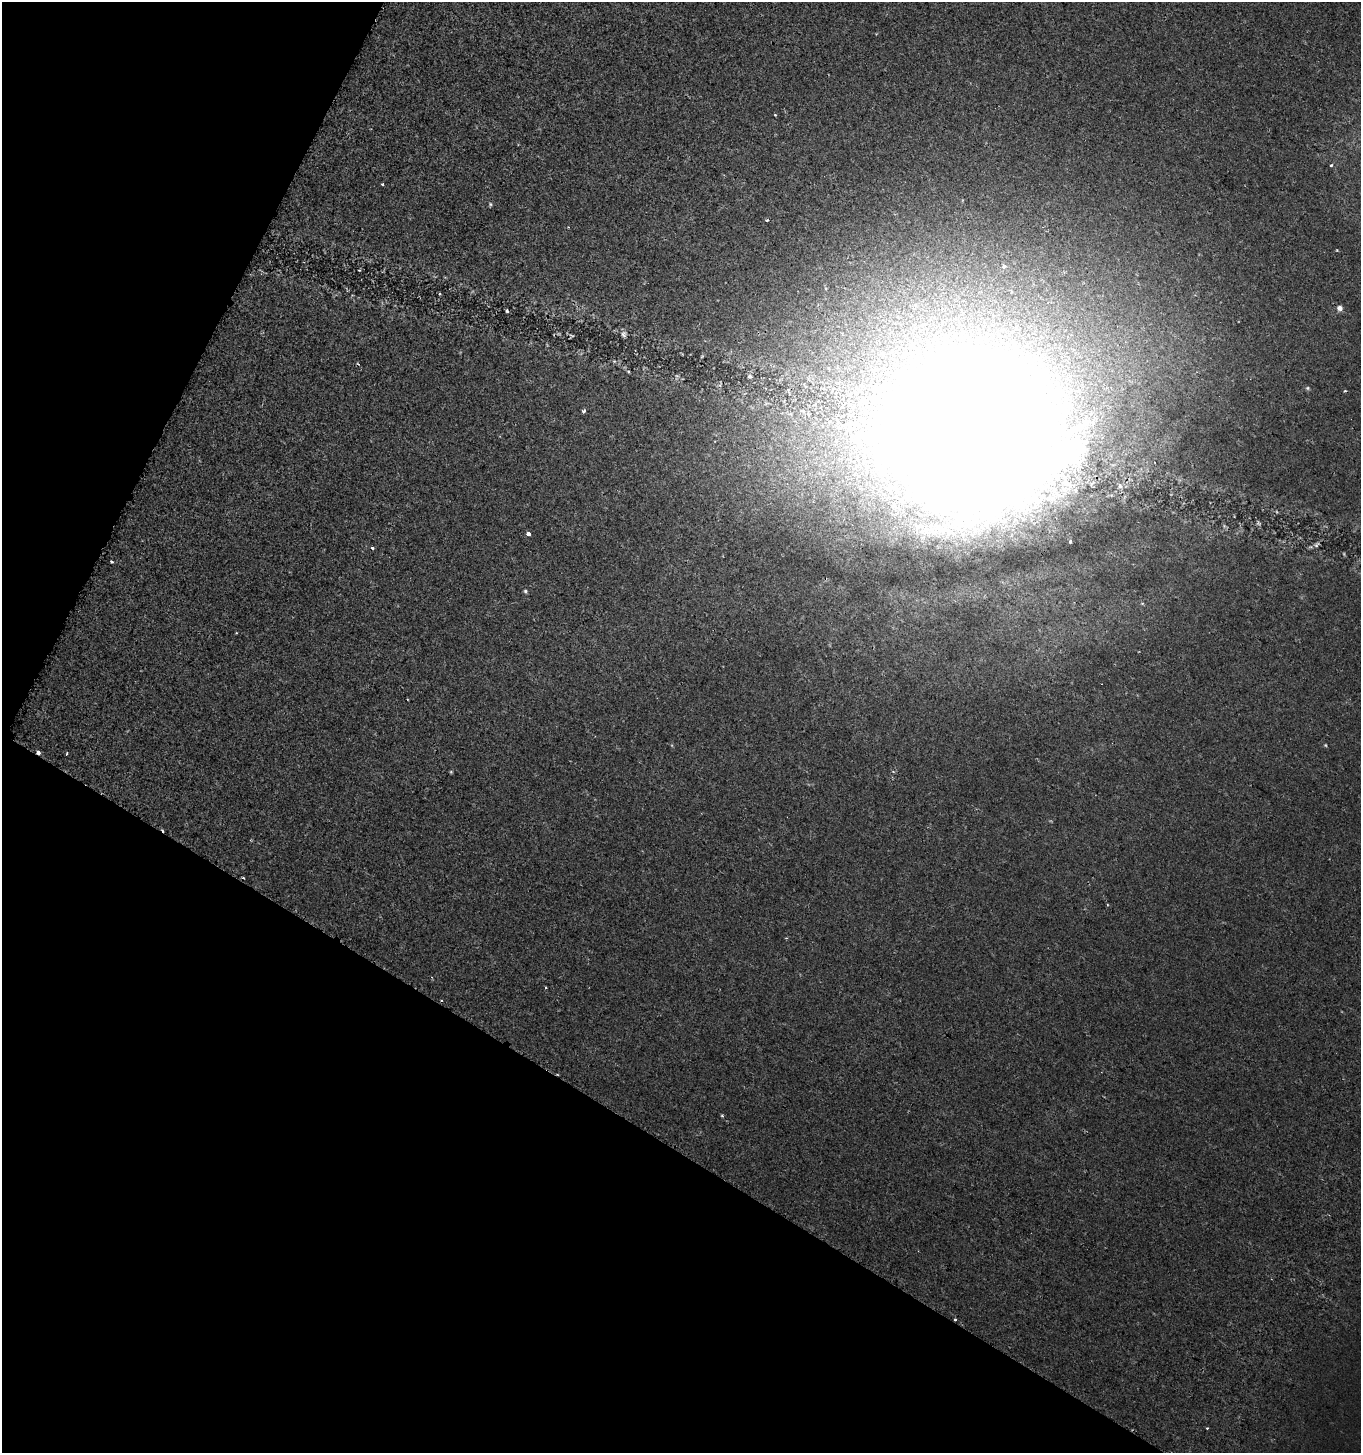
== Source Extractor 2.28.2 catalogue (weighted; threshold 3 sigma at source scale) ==
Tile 9 of 4 x 4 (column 1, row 3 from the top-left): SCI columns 268-1626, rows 1457-2907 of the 5908 x 5820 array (HDU 1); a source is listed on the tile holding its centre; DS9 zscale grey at full resolution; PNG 1363 x 1455 px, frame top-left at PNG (2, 2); no overlay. Shown black and unused: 28% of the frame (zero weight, under 2 of 3 exposures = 1% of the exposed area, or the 3 px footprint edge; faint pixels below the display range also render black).
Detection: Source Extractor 2.28.2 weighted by HDU 2 'WHT'; one run over the whole footprint, this tile lists its part. Background -2.56e-04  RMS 0.0025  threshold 0.0113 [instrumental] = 3 sigma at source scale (4.5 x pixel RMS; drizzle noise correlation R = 1.50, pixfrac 1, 0.0396/0.0396 arcsec/px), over >= 5 px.
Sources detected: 28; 1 inside a brighter object's white glare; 4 cosmic-ray / hot-pixel residue — not listed; the other 23 listed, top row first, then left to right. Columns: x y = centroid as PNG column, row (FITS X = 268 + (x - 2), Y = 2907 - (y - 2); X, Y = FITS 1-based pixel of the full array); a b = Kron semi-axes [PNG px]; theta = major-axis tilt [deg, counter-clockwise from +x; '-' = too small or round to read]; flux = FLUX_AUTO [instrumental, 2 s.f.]
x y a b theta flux
1331 165 3 3 - 0.43
382 184 3 3 - 0.51
490 204 5 5 - 0.32
767 220 4 2 - 0.25
1003 267 6 5 - 0.52
1340 308 6 5 - 1.2
507 311 4 3 - 0.32
624 335 7 5 -37 0.57
1308 388 5 5 - 0.35
584 411 5 4 - 0.45
975 443 76 70 -70 1800
1120 486 6 6 - 0.63
528 534 3 3 - 2.1
1070 541 3 3 - 0.74
1316 545 8 5 48 0.58
112 562 3 3 - 0.48
525 591 5 4 - 0.37
1325 745 4 4 - 0.23
38 752 4 3 - 1.7
66 754 4 3 - 0.42
546 987 3 3 - 0.37
722 1116 5 3 - 0.24
955 1319 3 3 - 0.9
Overlapping masked pixels (flux is a lower limit): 2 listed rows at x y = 38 752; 955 1319